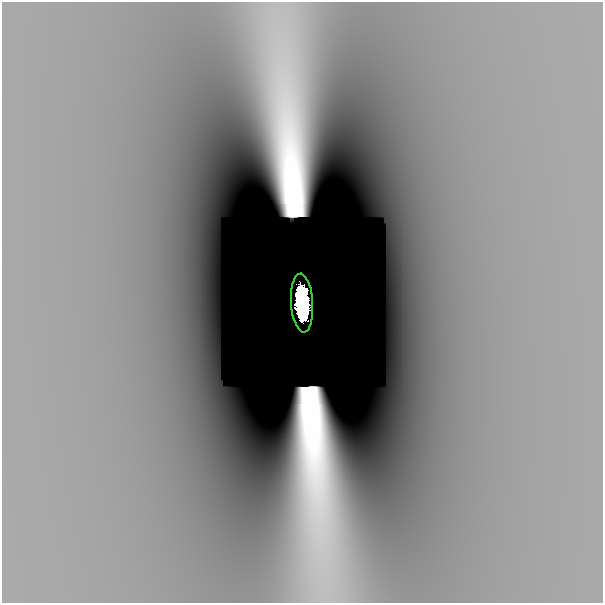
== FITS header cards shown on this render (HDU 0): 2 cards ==
NAXIS1  =                  601
NAXIS2  =                  601

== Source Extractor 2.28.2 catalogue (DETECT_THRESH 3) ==
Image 601 x 601 px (HDU 0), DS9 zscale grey, 1 PNG px = 1 image px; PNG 605 x 605 px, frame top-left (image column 1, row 601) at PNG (2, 2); each listed source drawn as its Kron ellipse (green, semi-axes under 4 px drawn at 4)
Background -4.66e-09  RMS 1.3e-09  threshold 3.98e-09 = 3 sigma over >= 5 px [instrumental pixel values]
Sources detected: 3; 2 with non-positive FLUX_AUTO (blend fragments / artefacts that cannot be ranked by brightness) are neither listed nor drawn; the other 1 listed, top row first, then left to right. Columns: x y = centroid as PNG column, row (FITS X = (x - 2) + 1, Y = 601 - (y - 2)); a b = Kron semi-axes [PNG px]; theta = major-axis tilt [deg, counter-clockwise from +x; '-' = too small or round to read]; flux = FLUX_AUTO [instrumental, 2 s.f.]
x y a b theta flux
302 303 29 11 -86 14
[2 non-positive-flux detections neither listed nor drawn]